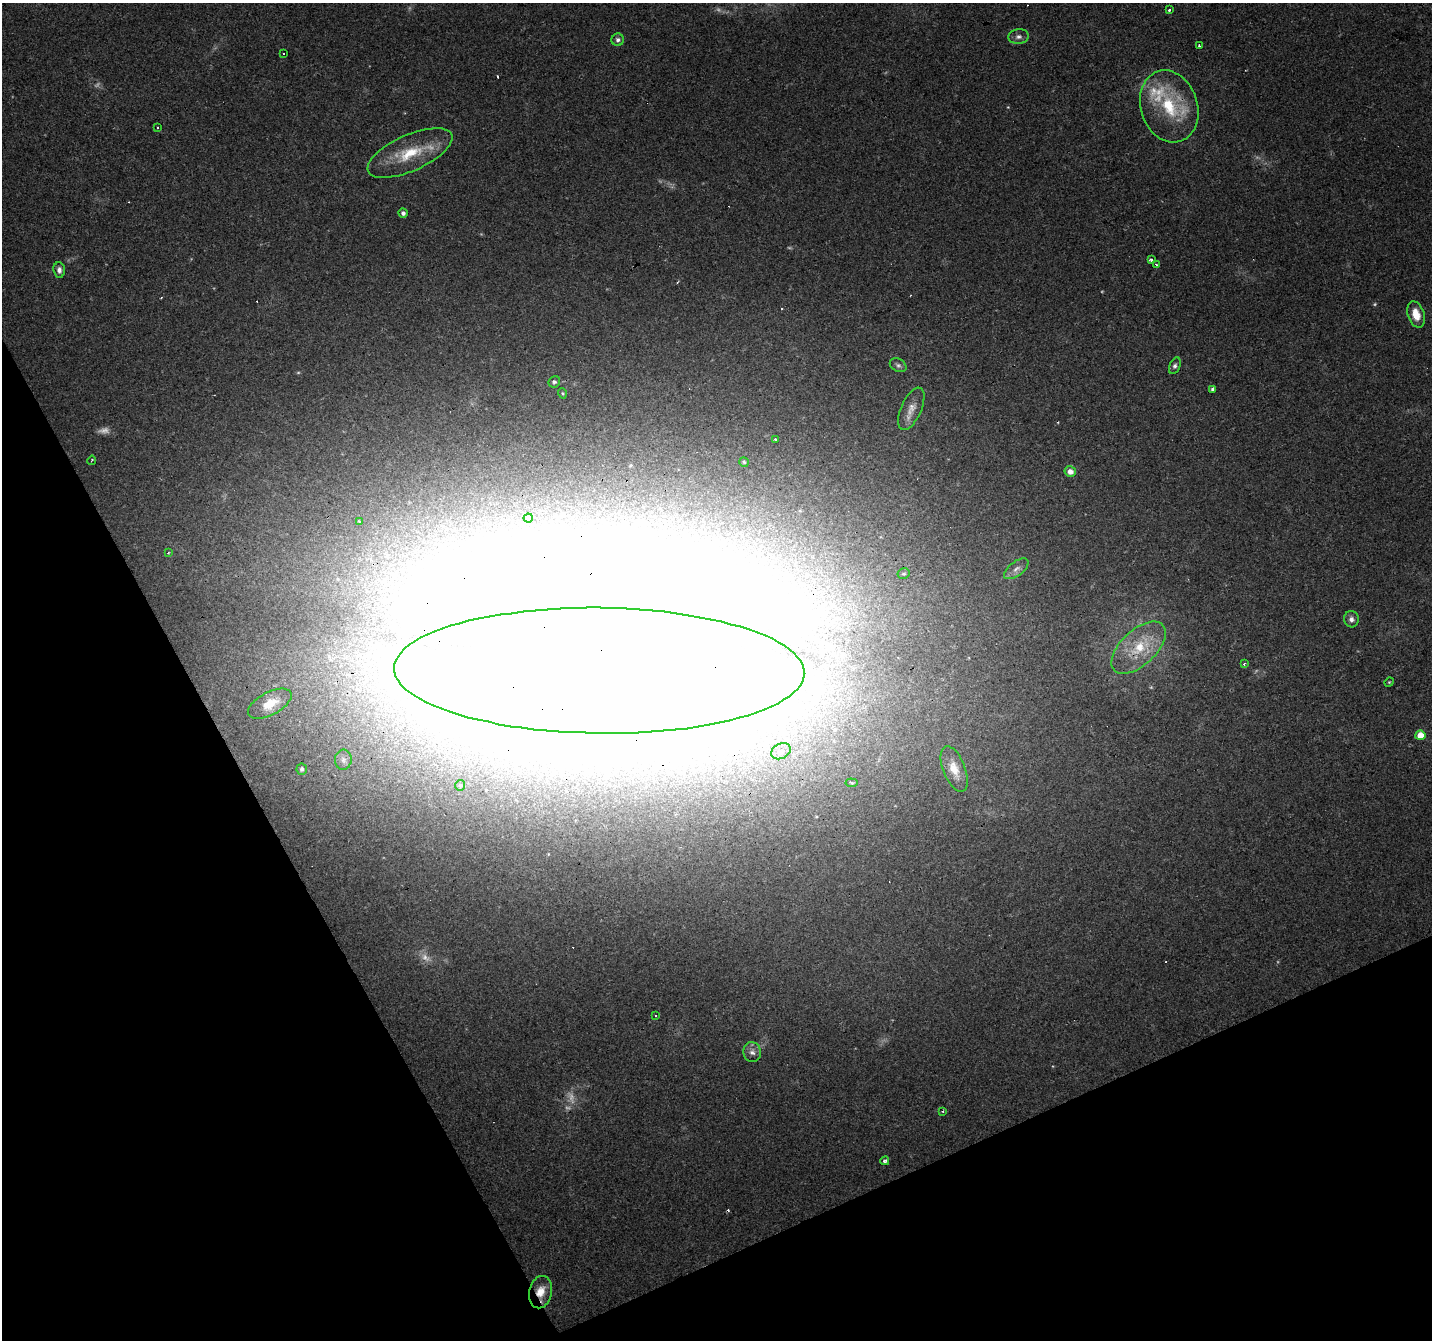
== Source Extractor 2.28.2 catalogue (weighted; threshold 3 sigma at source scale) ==
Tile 14 of 4 x 4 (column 2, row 4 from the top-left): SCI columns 1431-2860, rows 152-1489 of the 5720 x 5594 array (HDU 1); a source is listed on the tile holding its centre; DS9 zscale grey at full resolution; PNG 1434 x 1342 px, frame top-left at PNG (2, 3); each listed source drawn as its Kron ellipse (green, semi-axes under 4 px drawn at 4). Shown black and unused: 24% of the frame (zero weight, under 3 of 4 exposures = <1% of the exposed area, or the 3 px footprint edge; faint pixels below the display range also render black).
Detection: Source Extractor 2.28.2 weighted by HDU 2 'WHT'; one run over the whole footprint, this tile lists its part. Background 0.0436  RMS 0.005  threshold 0.0225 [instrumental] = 3 sigma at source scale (4.5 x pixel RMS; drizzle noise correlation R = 1.50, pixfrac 1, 0.0396/0.0396 arcsec/px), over >= 5 px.
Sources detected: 72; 13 too faint to see at this stretch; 4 inside a brighter object's white glare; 8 cosmic-ray / hot-pixel residue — neither listed nor drawn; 1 inside a brighter listed object's ellipse — not listed separately; the other 46 listed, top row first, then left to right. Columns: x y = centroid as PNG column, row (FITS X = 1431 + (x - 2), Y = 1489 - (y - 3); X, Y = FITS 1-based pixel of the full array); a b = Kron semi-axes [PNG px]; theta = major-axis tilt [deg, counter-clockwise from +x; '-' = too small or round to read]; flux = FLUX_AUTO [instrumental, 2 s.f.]
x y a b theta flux
1169 9 3 3 - 3.9
1018 37 10 7 6 2.2
618 40 6 6 - 1.4
1199 46 4 3 - 0.89
283 54 3 3 - 1.2
1169 106 37 28 -72 34
158 128 3 3 - 1.3
410 153 46 18 24 23
403 213 4 4 - 1.7
1151 260 3 3 - 5.8
1156 264 3 2 - 2.2
59 270 8 6 -85 2.1
1416 314 13 8 -72 7.3
898 365 9 6 -27 1.4
1175 366 9 5 67 1.5
554 382 6 5 - 1.2
1212 389 4 3 - 0.89
562 393 5 3 - 0.57
911 409 23 10 66 5.1
776 440 3 3 - 6.2
92 460 5 2 - 0.44
744 462 5 4 - 0.82
1070 472 6 5 - 3.7
528 518 4 4 - 1.7
359 522 4 4 - 1.1
168 553 2 2 - 0.5
1016 569 14 7 37 2.8
904 574 6 5 - 0.88
1351 619 8 7 - 2.2
1139 648 33 17 43 21
1244 664 3 3 - 0.98
599 671 205 63 -1 5000
1389 682 5 4 - 0.57
270 704 24 11 28 11
1420 735 5 4 - 7.6
781 751 10 7 28 2.7
343 760 10 8 84 2.4
302 769 6 5 - 1.3
954 769 24 11 -69 7.8
851 783 6 4 -6 0.72
460 785 5 4 - 0.74
656 1016 3 3 - 1.3
752 1052 10 9 - 2.7
943 1111 3 2 - 0.63
885 1161 4 3 - 2.1
541 1292 16 11 78 7.8
Overlapping masked pixels (flux is a lower limit): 4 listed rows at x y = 1169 106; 1139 648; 599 671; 541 1292